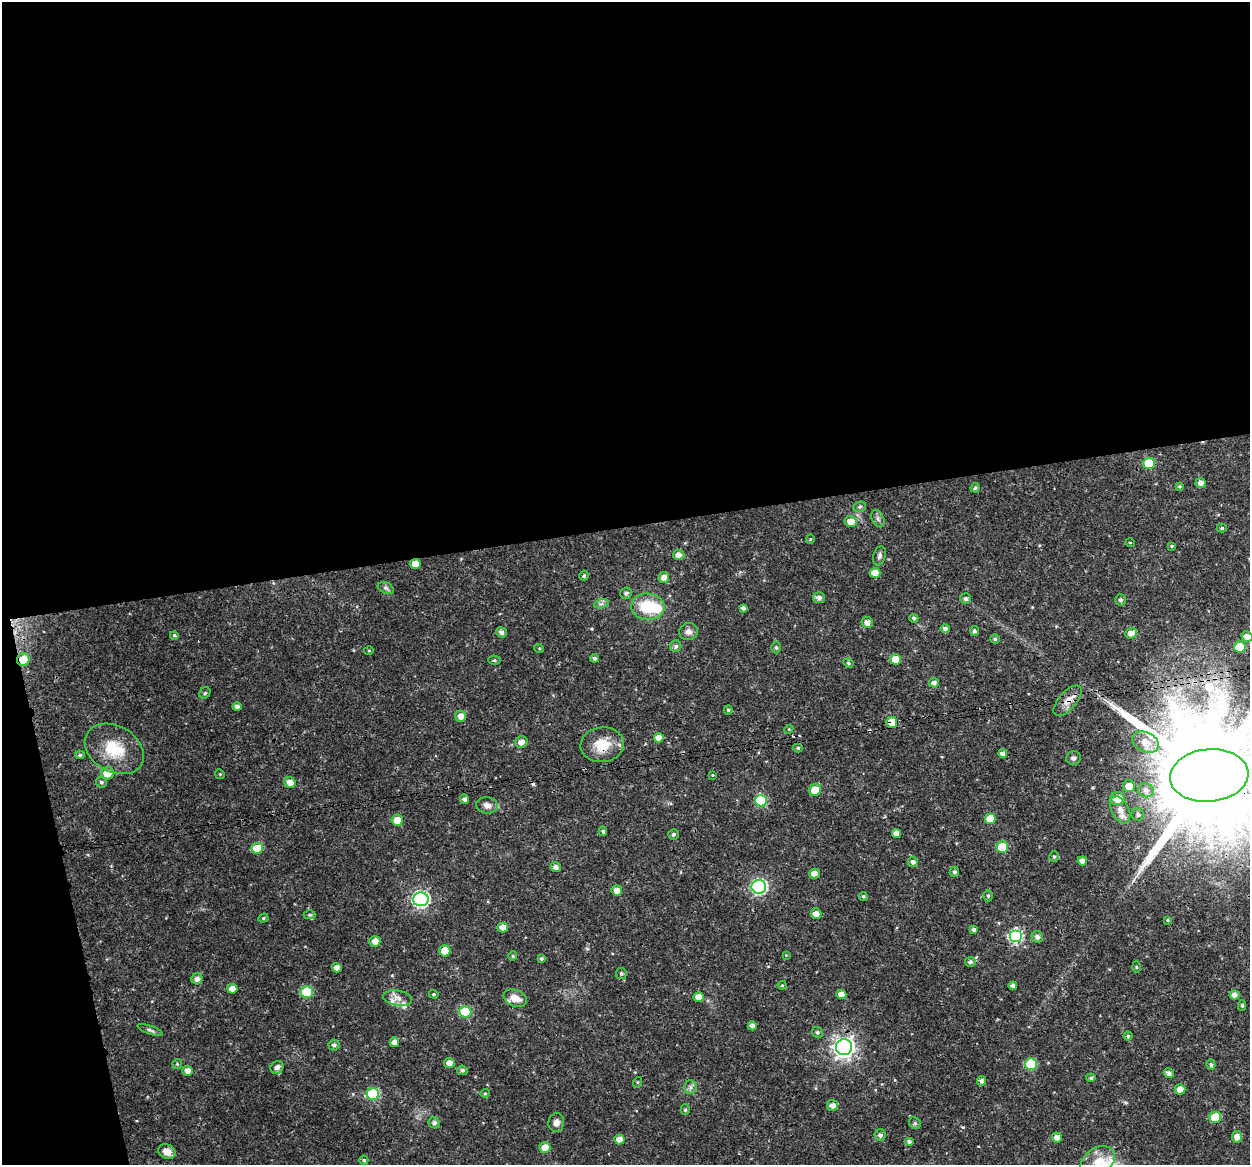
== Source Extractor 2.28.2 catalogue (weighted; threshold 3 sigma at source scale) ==
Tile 1 of 4 x 4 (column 1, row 1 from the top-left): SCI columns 1-1248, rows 3527-4689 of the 4992 x 4776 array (HDU 1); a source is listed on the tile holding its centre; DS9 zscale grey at full resolution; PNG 1252 x 1167 px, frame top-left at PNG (2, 2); each listed source drawn as its Kron ellipse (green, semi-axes under 4 px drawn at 4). Shown black and unused: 48% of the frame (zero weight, under 3 of 4 exposures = <1% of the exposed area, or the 3 px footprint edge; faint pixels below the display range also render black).
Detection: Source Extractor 2.28.2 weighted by HDU 2 'WHT'; one run over the whole footprint, this tile lists its part. Background 0.0239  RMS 0.0019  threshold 0.00876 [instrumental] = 3 sigma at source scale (4.5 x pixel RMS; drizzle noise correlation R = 1.50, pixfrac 1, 0.0396/0.0396 arcsec/px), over >= 5 px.
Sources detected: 169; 1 inside a brighter object's white glare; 3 cosmic-ray / hot-pixel residue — neither listed nor drawn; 3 inside a brighter listed object's ellipse — not listed separately; the other 162 listed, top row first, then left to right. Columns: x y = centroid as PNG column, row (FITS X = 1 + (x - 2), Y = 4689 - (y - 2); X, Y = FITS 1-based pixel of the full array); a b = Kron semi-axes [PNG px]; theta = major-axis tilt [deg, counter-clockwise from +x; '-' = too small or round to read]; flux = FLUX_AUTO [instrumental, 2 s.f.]
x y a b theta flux
1149 463 6 6 - 7
1201 483 5 5 - 0.96
1179 486 4 4 - 0.29
975 488 5 4 - 0.32
860 507 6 5 - 0.37
878 518 9 6 -64 0.56
851 521 6 5 - 1.7
1222 528 5 4 - 0.3
810 539 4 4 - 0.2
1130 543 4 3 - 0.14
1171 546 4 4 - 0.2
679 555 6 5 - 1
879 556 10 6 75 0.56
415 564 5 5 - 1.9
875 573 5 5 - 2.2
584 576 5 4 - 0.35
664 577 5 5 - 1.2
386 588 8 5 -26 0.49
626 593 6 5 - 0.57
819 598 6 5 - 0.76
966 599 5 5 - 0.47
1121 600 5 5 - 0.45
601 604 7 4 18 0.51
648 607 17 13 -5 7.2
743 608 4 4 - 0.51
914 618 4 4 - 0.43
867 622 5 5 - 1.1
945 629 5 4 - 0.62
974 631 5 4 - 0.38
501 632 5 5 - 0.72
689 632 9 8 - 0.97
1131 633 6 5 - 1.2
174 635 4 4 - 0.3
1247 637 5 5 - 1.2
995 639 5 4 - 0.36
676 646 6 5 - 0.46
1240 647 6 5 - 6.4
539 648 5 3 - 0.19
776 648 6 5 - 0.31
369 651 5 3 - 0.18
594 658 4 4 - 0.46
23 659 6 6 - 2.4
895 659 5 5 - 2.4
494 660 6 4 1 0.31
848 663 5 4 - 0.29
934 683 5 5 - 0.73
205 693 6 5 - 0.34
1068 701 19 9 49 1.8
237 707 4 4 - 0.62
728 710 4 4 - 0.26
461 716 5 5 - 1.4
892 722 5 5 - 2.6
789 729 4 3 - 0.16
659 738 5 5 - 1.5
521 742 6 5 - 1.1
1146 742 14 9 -26 2.1
602 745 22 17 6 4.6
798 748 5 4 - 0.34
114 749 31 23 -30 7.2
1003 754 4 4 - 0.94
80 755 5 4 - 0.33
1073 758 7 7 - 0.54
107 773 6 6 - 2.8
220 774 5 4 - 0.22
712 775 4 3 - 0.13
1209 775 39 26 5 8400
101 782 5 5 - 0.39
290 783 6 5 - 1.5
1129 786 6 6 - 1.9
815 790 6 5 - 4.5
1146 790 8 7 - 0.79
464 799 5 4 - 0.64
1117 799 7 6 - 3.1
761 801 6 6 - 11
487 805 11 8 -9 1
1120 810 14 8 -64 1.7
1138 814 6 6 - 0.53
990 819 5 5 - 3.1
397 820 5 5 - 2.2
603 831 5 4 - 0.33
896 833 4 4 - 1.2
673 834 5 5 - 0.42
1002 847 5 5 - 5.4
257 848 6 5 - 4.5
1054 857 5 4 - 0.28
1082 861 5 4 - 1
913 862 5 5 - 0.68
556 867 5 5 - 0.83
954 872 5 5 - 0.48
814 873 5 5 - 1.4
759 887 7 7 - 40
617 890 5 5 - 1.2
863 896 4 4 - 0.34
988 896 5 5 - 0.33
421 899 7 7 - 47
816 914 5 5 - 1.5
309 915 6 4 0 0.33
263 918 5 4 - 0.27
1167 920 4 4 - 0.21
503 928 5 5 - 1.6
974 929 4 4 - 0.61
1015 937 6 6 - 23
1037 937 6 5 - 0.67
375 941 5 5 - 1.4
445 951 5 5 - 2.6
786 955 4 4 - 0.14
513 956 4 4 - 0.2
541 959 4 4 - 0.32
970 962 5 5 - 0.55
1136 967 5 3 - 0.23
337 968 5 4 - 1
621 973 5 5 - 0.41
197 979 5 5 - 0.87
782 985 4 4 - 0.21
1013 986 4 4 - 0.68
232 989 5 5 - 1.6
307 992 6 6 - 10
434 994 5 4 - 0.28
841 994 5 4 - 1.6
1234 995 5 4 - 1
699 997 5 5 - 1.7
398 998 14 7 -9 1.2
515 998 12 8 -23 2.1
1242 1006 5 4 - 0.32
465 1012 6 5 - 10
752 1026 4 4 - 0.76
150 1030 13 4 -20 0.58
817 1032 6 5 - 0.38
1128 1036 4 4 - 0.3
394 1042 5 4 - 1.1
334 1045 5 5 - 0.55
844 1047 8 8 - 110
449 1063 5 5 - 1.3
177 1064 5 4 - 0.24
1031 1064 6 6 - 11
1211 1065 5 4 - 0.43
277 1067 7 6 - 1
462 1070 5 4 - 0.53
187 1071 5 5 - 1.1
1169 1073 5 5 - 0.71
1091 1078 5 4 - 0.34
981 1081 5 4 - 0.65
638 1082 5 3 - 0.2
690 1087 7 6 - 0.6
1180 1089 5 5 - 1.7
485 1093 4 4 - 0.22
373 1094 6 6 - 14
833 1105 5 5 - 1.1
685 1110 5 4 - 0.29
1215 1117 6 5 - 5.1
434 1123 6 5 - 0.61
556 1123 9 8 - 0.91
915 1123 6 5 - 0.35
880 1135 6 5 - 0.61
1237 1137 6 5 - 1.2
1057 1138 5 5 - 1.1
619 1139 5 5 - 1.7
909 1142 5 4 - 0.52
545 1147 5 5 - 1.8
167 1151 9 7 -21 1.9
364 1160 4 4 - 0.33
1098 1162 19 13 37 3.5
Overlapping masked pixels (flux is a lower limit): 6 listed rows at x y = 23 659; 1068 701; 892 722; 602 745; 1209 775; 421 899
Isophote crosses this tile's border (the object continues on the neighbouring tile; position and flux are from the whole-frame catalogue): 3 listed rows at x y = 1247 637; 1209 775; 1098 1162